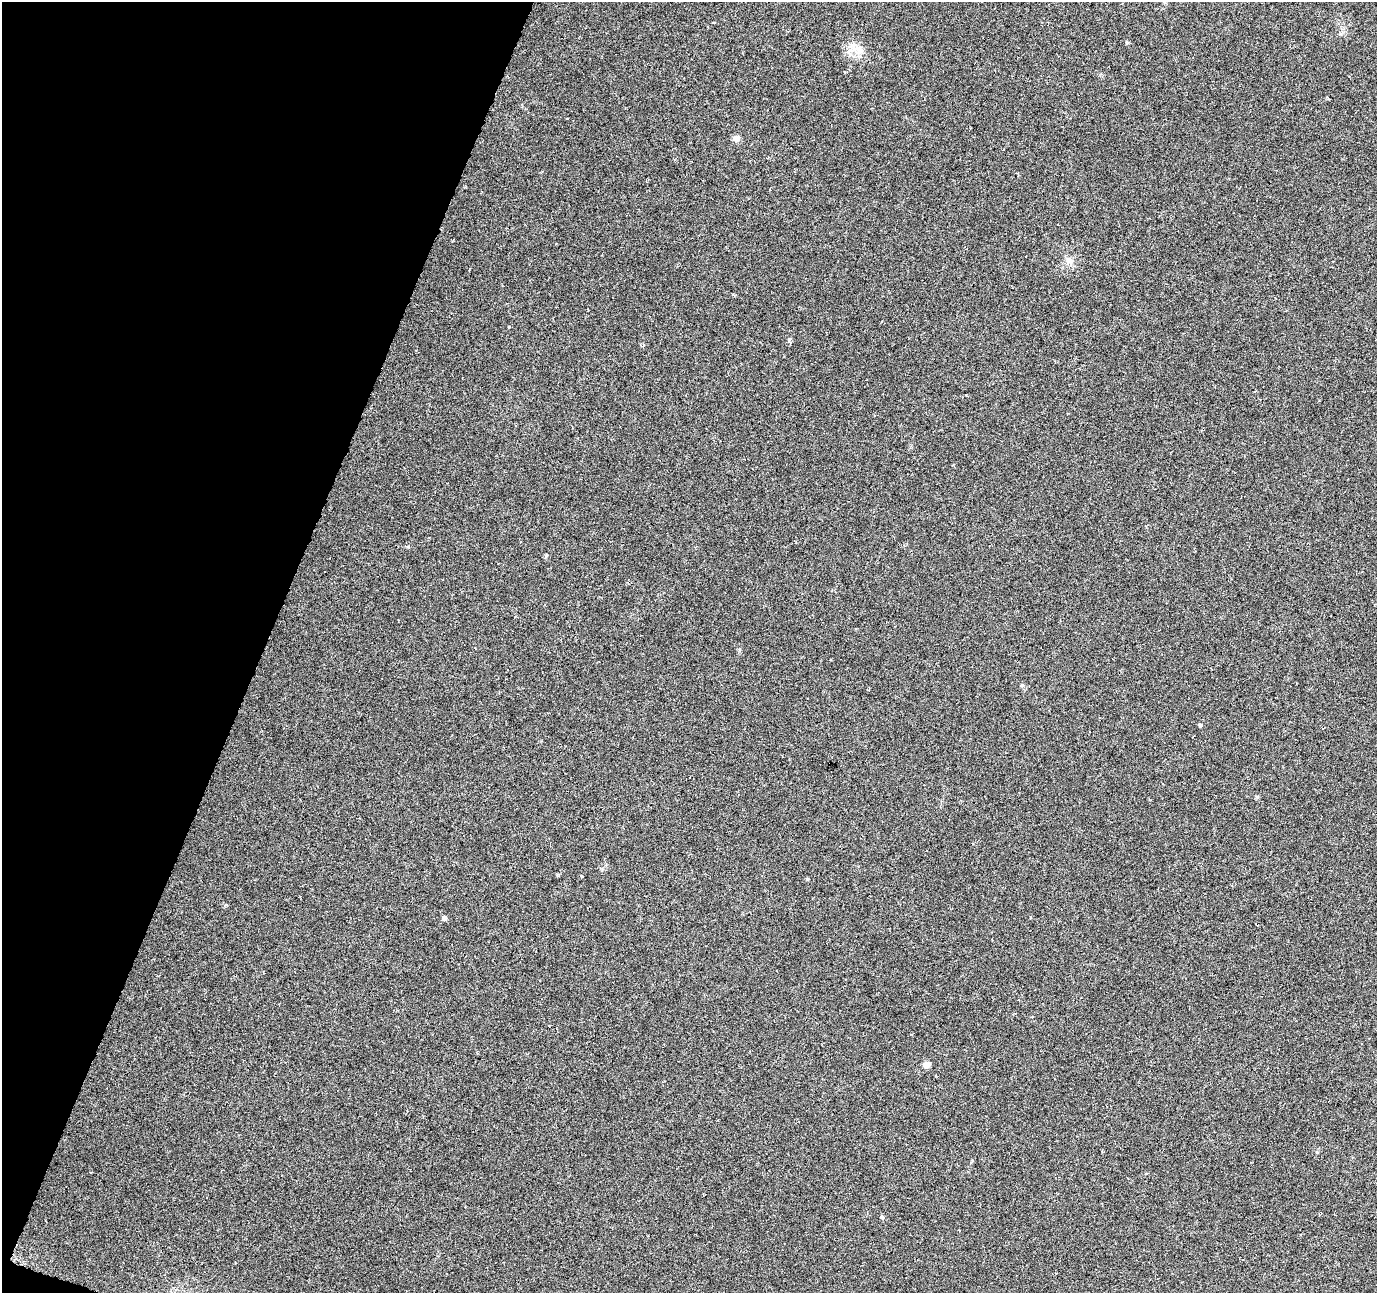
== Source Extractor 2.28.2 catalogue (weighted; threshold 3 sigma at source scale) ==
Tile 9 of 4 x 4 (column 1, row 3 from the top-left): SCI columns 6-1380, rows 1565-2855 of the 5505 x 5644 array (HDU 1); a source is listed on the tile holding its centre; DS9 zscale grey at full resolution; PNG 1379 x 1295 px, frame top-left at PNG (2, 2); no overlay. Shown black and unused: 19% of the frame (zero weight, under 3 of 6 exposures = <1% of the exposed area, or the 3 px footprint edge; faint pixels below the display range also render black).
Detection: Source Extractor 2.28.2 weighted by HDU 2 'WHT'; one run over the whole footprint, this tile lists its part. Background 0.0271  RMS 0.0039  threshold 0.0158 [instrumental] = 3 sigma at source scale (4.09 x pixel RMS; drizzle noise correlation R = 1.36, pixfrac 0.8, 0.0396/0.0396 arcsec/px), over >= 5 px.
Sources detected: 17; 4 cosmic-ray / hot-pixel residue — not listed; the other 13 listed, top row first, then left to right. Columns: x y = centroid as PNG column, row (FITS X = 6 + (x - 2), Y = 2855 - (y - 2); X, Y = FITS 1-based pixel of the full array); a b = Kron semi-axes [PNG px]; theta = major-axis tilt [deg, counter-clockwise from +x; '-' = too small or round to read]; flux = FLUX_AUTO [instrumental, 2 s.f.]
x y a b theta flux
714 22 3 3 - 0.56
1127 43 5 4 - 0.44
860 50 17 12 -69 4
736 139 5 4 - 5.4
1069 261 11 8 -18 1.8
789 339 6 4 19 0.42
643 346 7 2 21 0.41
1200 725 4 3 - 0.56
582 876 4 3 - 0.3
807 879 4 4 - 0.4
444 918 4 4 - 1.4
926 1065 5 4 - 6.1
882 1217 5 5 - 0.59
Unlisted compact peaks at least as high as the median listed source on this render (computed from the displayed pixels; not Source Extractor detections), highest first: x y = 1022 685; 509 327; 408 547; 226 905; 739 650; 546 555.